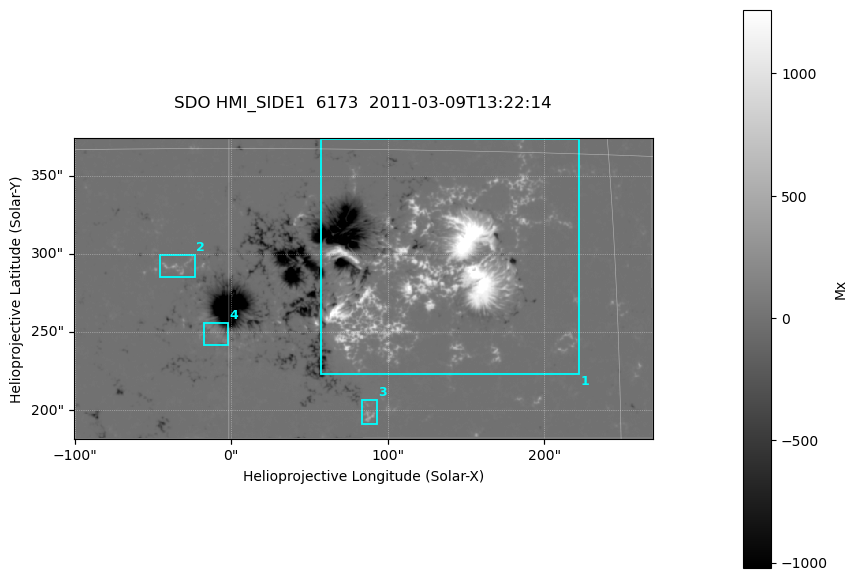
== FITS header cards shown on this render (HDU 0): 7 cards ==
TELESCOP= 'SDO     '           /
INSTRUME= 'HMI_SIDE1'          /
WAVELNTH=              6173.00 /
DATE-OBS= '2011-03-09T13:22:14.900' /
CTYPE1  = 'HPLN-TAN'           /
CTYPE2  = 'HPLT-TAN'           /
BUNIT   = 'Mx      '           /

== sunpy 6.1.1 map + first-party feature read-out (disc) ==
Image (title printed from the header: SDO HMI_SIDE1  6173  2011-03-09T13:22:14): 734 x 382 px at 0.504 arcsec/px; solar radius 967 arcsec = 1917 px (partial field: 2.4% of the solar disc is inside the frame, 99% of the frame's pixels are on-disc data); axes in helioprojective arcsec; data unit Mx (BUNIT, on the colour bar)
Orientation: file roll -179.9 deg (from PC/CROTA): ROTATED to solar-north-up (sunpy Map.rotate, bilinear) for analysis and display; everything below refers to the rotated frame; the empty margins the rotation leaves inside the frame are drawn grey
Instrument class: DISC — disc imager (sunpy class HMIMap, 6173 A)
Bright regions (active regions / flare kernels): reference = the on-disc median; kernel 7 px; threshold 5 sigma = 48.9 Mx over a disc level ~-0.118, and >= 1.15x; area >= 280 px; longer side >= 5 px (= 2.5 arcsec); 4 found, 4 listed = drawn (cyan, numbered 1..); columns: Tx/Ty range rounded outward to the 2 arcsec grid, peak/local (2 s.f.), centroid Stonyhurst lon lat
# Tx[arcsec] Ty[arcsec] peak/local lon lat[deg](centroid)
1 56..224 222..374 -14263 +8 +10
2 -46..-22 284..300 -2018 -2 +10
3 82..94 190..208 -2454 +5 +5
4 -18..-2 242..256 -1032 +0 +8